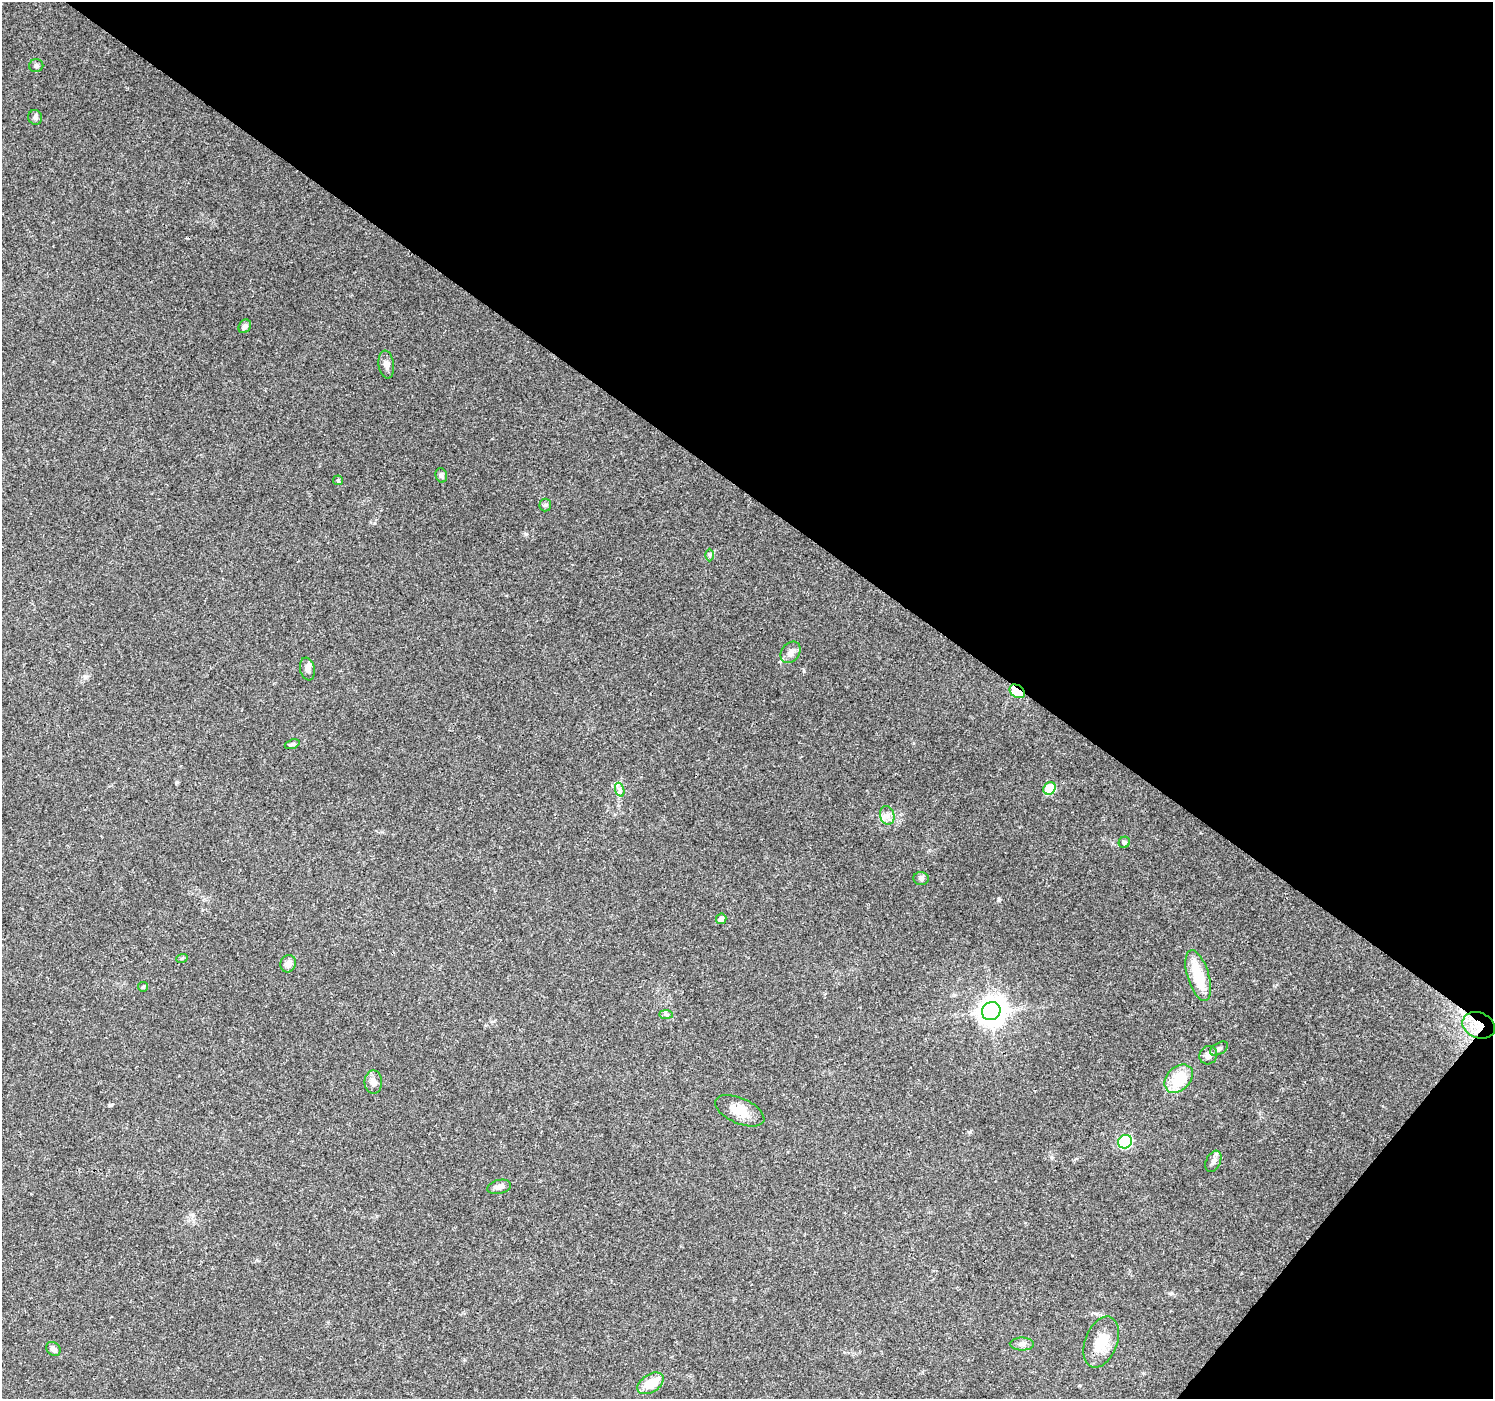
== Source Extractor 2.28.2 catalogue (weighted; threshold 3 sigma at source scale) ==
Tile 8 of 4 x 4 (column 4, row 2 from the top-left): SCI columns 4482-5972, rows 3039-4435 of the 5972 x 6010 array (HDU 1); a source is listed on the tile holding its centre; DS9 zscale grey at full resolution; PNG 1495 x 1401 px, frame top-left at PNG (2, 2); each listed source drawn as its Kron ellipse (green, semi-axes under 4 px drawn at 4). Shown black and unused: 38% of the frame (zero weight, under 3 of 4 exposures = <1% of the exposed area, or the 3 px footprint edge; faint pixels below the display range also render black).
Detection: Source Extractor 2.28.2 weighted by HDU 2 'WHT'; one run over the whole footprint, this tile lists its part. Background 0.0748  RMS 0.0045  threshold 0.0201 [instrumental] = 3 sigma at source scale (4.5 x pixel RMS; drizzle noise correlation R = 1.50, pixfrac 1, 0.0396/0.0396 arcsec/px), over >= 5 px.
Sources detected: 37; all 37 listed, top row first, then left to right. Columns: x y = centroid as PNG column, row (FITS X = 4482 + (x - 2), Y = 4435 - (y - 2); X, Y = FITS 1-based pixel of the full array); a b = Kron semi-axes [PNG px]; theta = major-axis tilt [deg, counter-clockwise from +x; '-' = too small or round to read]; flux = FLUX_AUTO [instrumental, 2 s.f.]
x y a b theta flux
36 66 7 6 - 1.2
35 117 7 7 - 1.3
245 326 7 6 - 1.8
386 364 14 7 -82 2.4
441 475 7 5 -75 1
338 480 5 5 - 0.52
545 505 6 6 - 0.87
710 555 6 4 90 0.69
791 652 12 9 53 2.6
307 669 11 7 -79 2.1
1017 691 8 6 -36 26
292 744 8 4 20 0.78
1049 788 7 5 43 21
620 790 7 4 -71 1.2
887 815 9 7 -73 2.2
1124 842 6 5 - 1
921 879 7 6 - 1.2
721 919 5 5 - 1.6
182 958 6 3 19 0.52
288 964 9 7 69 2.6
1198 976 26 10 -73 16
143 987 5 4 - 0.52
991 1011 9 8 - 550
666 1014 7 4 -1 0.82
1479 1025 17 12 -23 7.6
1219 1049 10 5 31 1.2
1208 1055 9 8 - 2.3
1179 1079 16 11 45 14
373 1082 11 9 90 2.5
740 1111 26 12 -24 7.2
1125 1142 7 6 - 49
1213 1161 11 7 65 1.9
499 1187 12 7 13 2.3
1101 1342 26 16 69 10
1022 1344 12 6 0 1.8
53 1349 8 6 -44 1.6
650 1383 14 9 33 9
Overlapping masked pixels (flux is a lower limit): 2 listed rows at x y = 1017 691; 1479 1025
Unlisted compact peaks at least as high as the median listed source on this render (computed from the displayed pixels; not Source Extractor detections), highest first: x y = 526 534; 999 900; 804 671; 969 1132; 111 1105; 177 782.